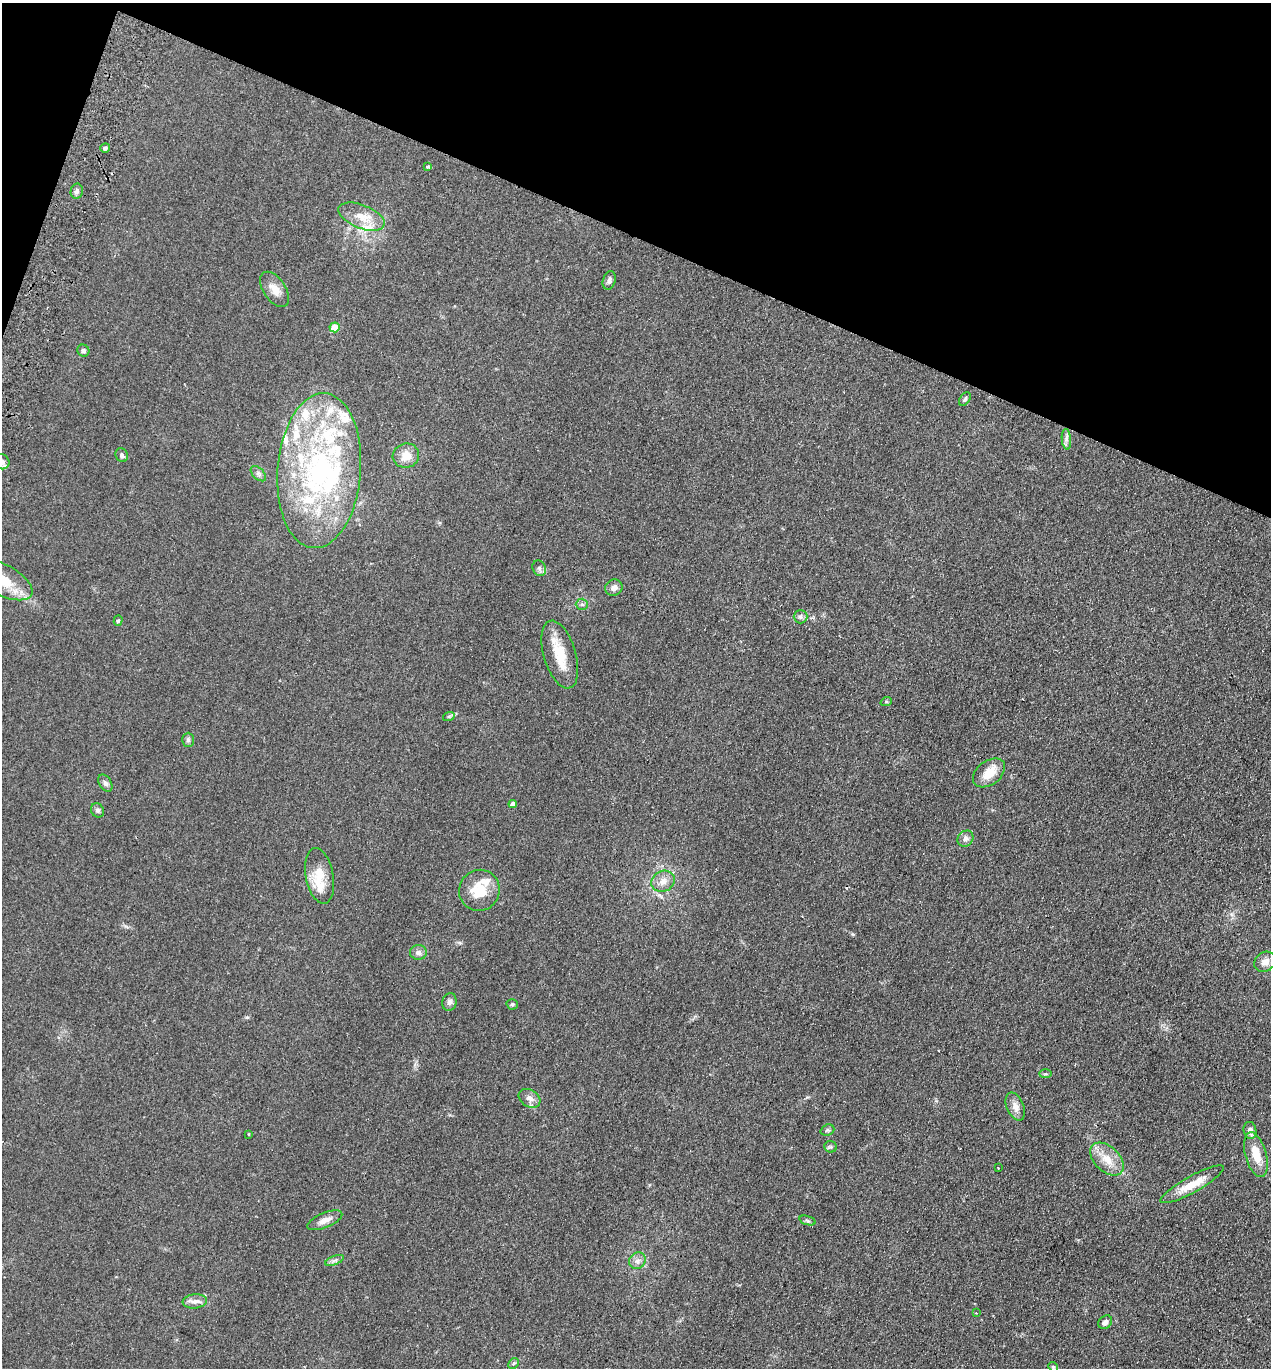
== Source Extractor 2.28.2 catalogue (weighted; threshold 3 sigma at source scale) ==
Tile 2 of 4 x 4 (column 2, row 1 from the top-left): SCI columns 1462-2730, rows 4124-5489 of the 5591 x 5514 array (HDU 1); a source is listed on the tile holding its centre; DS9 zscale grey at full resolution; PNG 1273 x 1370 px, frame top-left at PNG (2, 3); each listed source drawn as its Kron ellipse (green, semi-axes under 4 px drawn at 4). Shown black and unused: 18% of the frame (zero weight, under 2 of 3 exposures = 3% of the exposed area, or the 3 px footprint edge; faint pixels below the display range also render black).
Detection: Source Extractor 2.28.2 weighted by HDU 2 'WHT'; one run over the whole footprint, this tile lists its part. Background 0.098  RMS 0.01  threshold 0.0465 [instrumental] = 3 sigma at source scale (4.5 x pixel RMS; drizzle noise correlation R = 1.50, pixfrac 1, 0.05/0.05 arcsec/px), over >= 5 px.
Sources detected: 74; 1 inside a brighter object's white glare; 2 cosmic-ray / hot-pixel residue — neither listed nor drawn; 14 inside a brighter listed object's ellipse — not listed separately; the other 57 listed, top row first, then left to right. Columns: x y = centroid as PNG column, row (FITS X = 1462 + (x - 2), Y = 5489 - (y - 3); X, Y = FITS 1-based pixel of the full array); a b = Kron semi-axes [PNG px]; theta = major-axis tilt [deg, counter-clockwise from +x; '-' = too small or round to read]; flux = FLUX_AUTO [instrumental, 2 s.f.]
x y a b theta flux
105 148 5 4 - 2
428 167 3 3 - 3.8
77 191 7 6 - 3.1
361 217 24 11 -22 16
609 280 9 6 72 3.5
275 289 20 11 -56 10
335 327 5 5 - 19
83 351 6 5 - 2.1
965 399 7 5 52 1.8
1066 439 10 4 -84 3.2
122 455 7 6 - 2.3
406 456 13 12 - 12
2 462 8 7 - 4.1
319 471 78 42 86 230
258 474 9 5 -45 2.6
539 568 8 6 -65 3.1
3 580 32 15 -28 29
614 587 9 8 - 4.9
582 604 6 5 - 2
800 617 7 7 - 2.6
118 621 5 4 - 1.6
560 654 35 16 -73 27
886 702 6 4 19 1
449 716 6 4 18 1.4
188 740 7 6 - 2.1
989 773 18 12 38 16
105 783 9 6 -58 3.2
513 804 4 4 - 4.7
98 810 7 6 - 2.4
965 839 8 7 - 3.9
320 876 28 14 -79 19
663 881 12 10 28 8.3
479 890 21 20 - 26
418 952 8 7 - 4.2
1265 962 11 9 38 7.6
449 1002 9 7 77 3.5
512 1004 6 5 - 1.7
1045 1074 6 3 0 1.3
530 1098 11 8 -31 5.3
1015 1107 14 8 -67 7.2
827 1130 7 5 21 1.7
1250 1130 8 6 -79 5.8
249 1134 4 2 - 0.81
830 1147 6 5 - 1.5
1256 1155 23 10 -74 18
1107 1159 20 12 -44 16
998 1168 3 3 - 1.1
1192 1184 36 8 29 19
325 1220 18 7 23 7.3
807 1221 8 3 -19 1.6
334 1260 10 3 21 2.2
637 1261 9 7 44 4.4
195 1301 12 7 5 5.6
976 1313 2 2 - 0.72
1105 1322 7 6 - 4
514 1363 6 4 45 1.5
1053 1367 5 4 - 1.3
Isophote crosses this tile's border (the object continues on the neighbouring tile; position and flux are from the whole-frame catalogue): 2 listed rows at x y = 2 462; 3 580